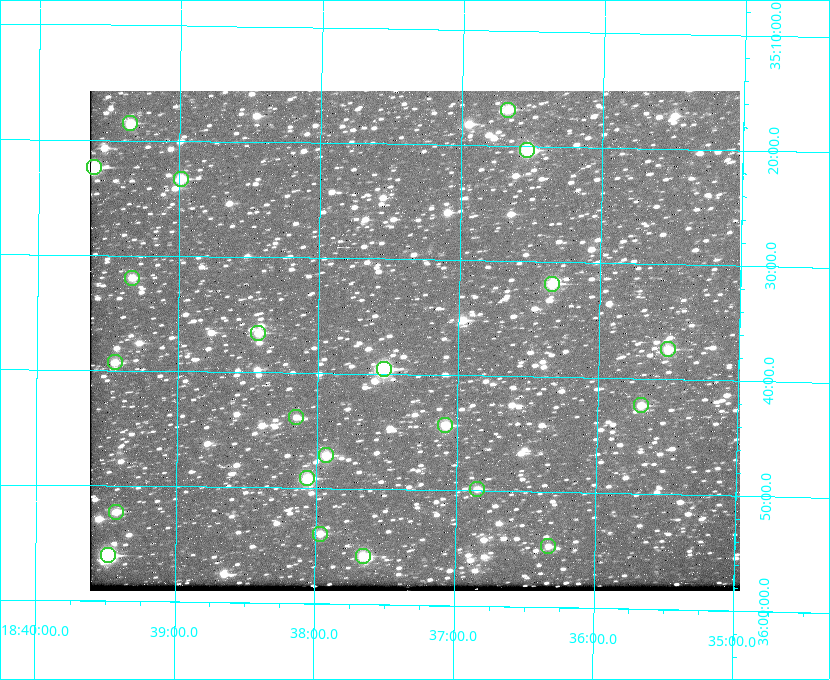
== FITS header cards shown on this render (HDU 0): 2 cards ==
NAXIS1  =                  650 / Width of table row in bytes
NAXIS2  =                  500 / Number of rows in table

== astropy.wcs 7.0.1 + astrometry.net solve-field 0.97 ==
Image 650 x 500 px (HDU 0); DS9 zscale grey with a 90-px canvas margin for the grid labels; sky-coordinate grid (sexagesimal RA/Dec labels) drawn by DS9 from the SOLVED WCS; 22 Tycho-2 reference stars matched to detected sources circled (green)
Header WCS: none
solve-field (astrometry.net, Tycho-2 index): SOLVED blind (the file carries no WCS)
Solved WCS: RA---TAN-SIP/DEC--TAN-SIP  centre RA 18:37:19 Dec +35:37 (279.33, +35.62 deg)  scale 5.21 arcsec/px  FOV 56.5' x 43.4'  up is +179 deg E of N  parity flipped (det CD > 0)
(file carries no celestial WCS; the grid is the blind solution)
Tycho-2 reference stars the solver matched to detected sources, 22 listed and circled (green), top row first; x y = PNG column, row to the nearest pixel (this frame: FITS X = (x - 90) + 1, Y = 500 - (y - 91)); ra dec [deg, ICRS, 3 dp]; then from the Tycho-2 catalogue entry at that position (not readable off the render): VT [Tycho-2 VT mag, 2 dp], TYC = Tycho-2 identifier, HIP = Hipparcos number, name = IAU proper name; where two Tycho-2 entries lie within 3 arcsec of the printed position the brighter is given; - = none
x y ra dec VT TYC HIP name
508 110 279.169 +35.281 10.53 2645-756-1 - -
130 123 279.838 +35.309 10.90 2645-842-1 - -
527 150 279.134 +35.339 9.91 2645-980-1 - -
94 167 279.902 +35.373 9.13 2645-567-1 - -
181 179 279.747 +35.388 10.29 2645-648-1 - -
132 278 279.832 +35.532 10.61 2645-711-1 - -
552 284 279.085 +35.532 9.84 2645-710-1 - -
258 333 279.606 +35.610 10.50 2645-565-1 - -
668 349 278.877 +35.623 10.37 2632-1282-1 - -
115 362 279.862 +35.655 10.83 2649-120-1 - -
384 369 279.382 +35.660 8.88 2649-136-1 91311 -
641 405 278.922 +35.705 10.37 2636-96-1 - -
296 417 279.537 +35.731 11.00 2649-31-1 - -
445 425 279.271 +35.739 10.27 2649-22-1 - -
326 455 279.483 +35.786 9.96 2649-1276-1 - -
307 478 279.516 +35.819 10.07 2649-1464-1 - -
477 489 279.212 +35.831 10.99 2649-1529-1 - -
116 512 279.857 +35.871 10.88 2649-1588-1 - -
320 534 279.492 +35.899 10.86 2649-1492-1 - -
548 546 279.083 +35.912 11.42 2649-1448-1 - -
108 555 279.871 +35.934 9.15 2649-1364-1 91485 -
363 556 279.414 +35.931 10.32 2649-1381-1 - -